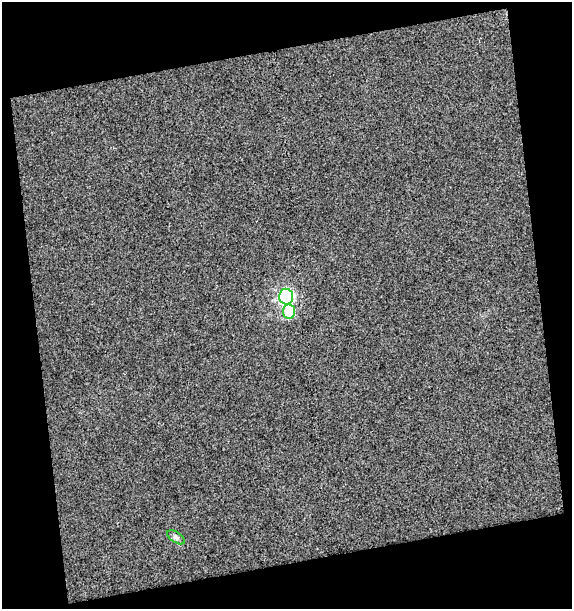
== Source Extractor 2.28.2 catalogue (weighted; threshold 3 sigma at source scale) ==
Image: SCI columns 7-576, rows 1-607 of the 584 x 607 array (HDU 1 of 3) = the unmasked area's bounding box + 8 px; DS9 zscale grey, full resolution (1 PNG px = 1 image px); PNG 574 x 611 px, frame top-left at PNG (2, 2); each listed source drawn as its Kron ellipse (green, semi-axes under 4 px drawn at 4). Shown black and unused: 26% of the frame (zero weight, under 3 of 4 exposures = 2% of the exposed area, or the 3 px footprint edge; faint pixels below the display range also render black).
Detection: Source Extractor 2.28.2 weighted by HDU 2 'WHT'. Background 0.0225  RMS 0.017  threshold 0.0755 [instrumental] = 3 sigma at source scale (4.5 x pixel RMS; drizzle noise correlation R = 1.50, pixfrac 1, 0.0396/0.0396 arcsec/px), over >= 5 px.
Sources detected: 3; all 3 listed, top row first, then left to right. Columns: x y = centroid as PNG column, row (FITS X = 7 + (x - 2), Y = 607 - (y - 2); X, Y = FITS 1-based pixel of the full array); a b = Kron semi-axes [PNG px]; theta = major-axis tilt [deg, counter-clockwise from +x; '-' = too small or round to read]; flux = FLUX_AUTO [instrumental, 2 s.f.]
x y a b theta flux
286 297 8 7 - 280
289 312 7 6 - 55
176 537 10 5 -34 4.4